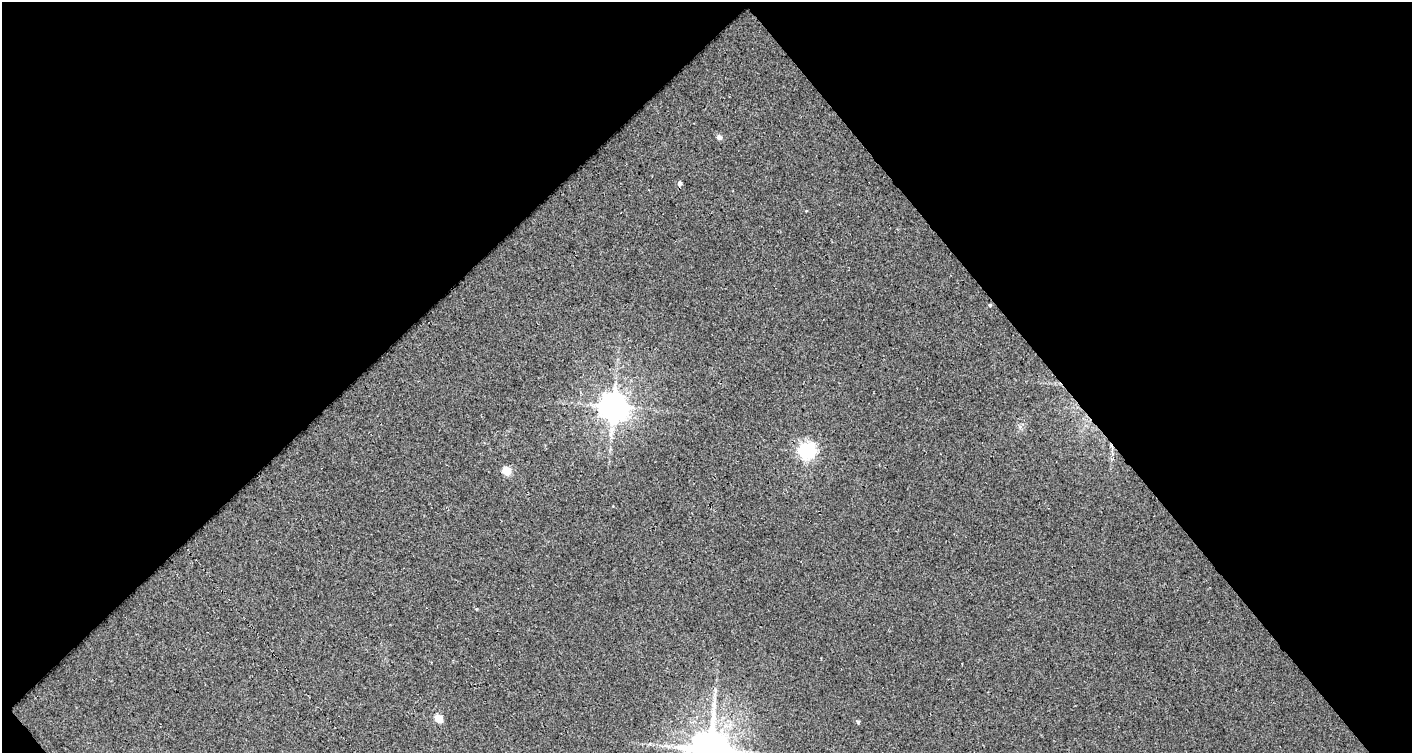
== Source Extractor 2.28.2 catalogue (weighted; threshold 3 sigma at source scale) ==
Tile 1 of 1 x 2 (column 1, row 1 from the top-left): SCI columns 46-1455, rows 753-1503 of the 1496 x 1503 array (HDU 1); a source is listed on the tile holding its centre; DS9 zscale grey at full resolution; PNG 1414 x 755 px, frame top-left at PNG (2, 2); no overlay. Shown black and unused: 51% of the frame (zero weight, under 3 of 5 exposures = <1% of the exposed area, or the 3 px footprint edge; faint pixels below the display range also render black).
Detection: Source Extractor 2.28.2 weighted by HDU 2 'WHT'; one run over the whole footprint, this tile lists its part. Background 0.0157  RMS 0.013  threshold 0.0578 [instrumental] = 3 sigma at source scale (4.5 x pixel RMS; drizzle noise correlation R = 1.50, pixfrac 1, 0.0396/0.0396 arcsec/px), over >= 5 px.
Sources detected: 8; all 8 listed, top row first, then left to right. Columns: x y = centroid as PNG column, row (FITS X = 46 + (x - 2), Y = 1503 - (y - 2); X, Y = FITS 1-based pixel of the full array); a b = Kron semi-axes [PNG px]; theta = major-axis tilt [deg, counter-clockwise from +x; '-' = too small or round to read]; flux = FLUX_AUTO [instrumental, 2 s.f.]
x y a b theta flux
719 137 6 5 - 4.6
680 183 5 4 - 3.5
990 305 4 4 - 1.4
614 406 8 8 - 2000
807 451 6 6 - 390
507 471 5 5 - 41
439 718 5 5 - 33
710 749 12 11 - 4000
Isophote crosses this tile's border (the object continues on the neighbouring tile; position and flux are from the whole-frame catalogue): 1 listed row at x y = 710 749